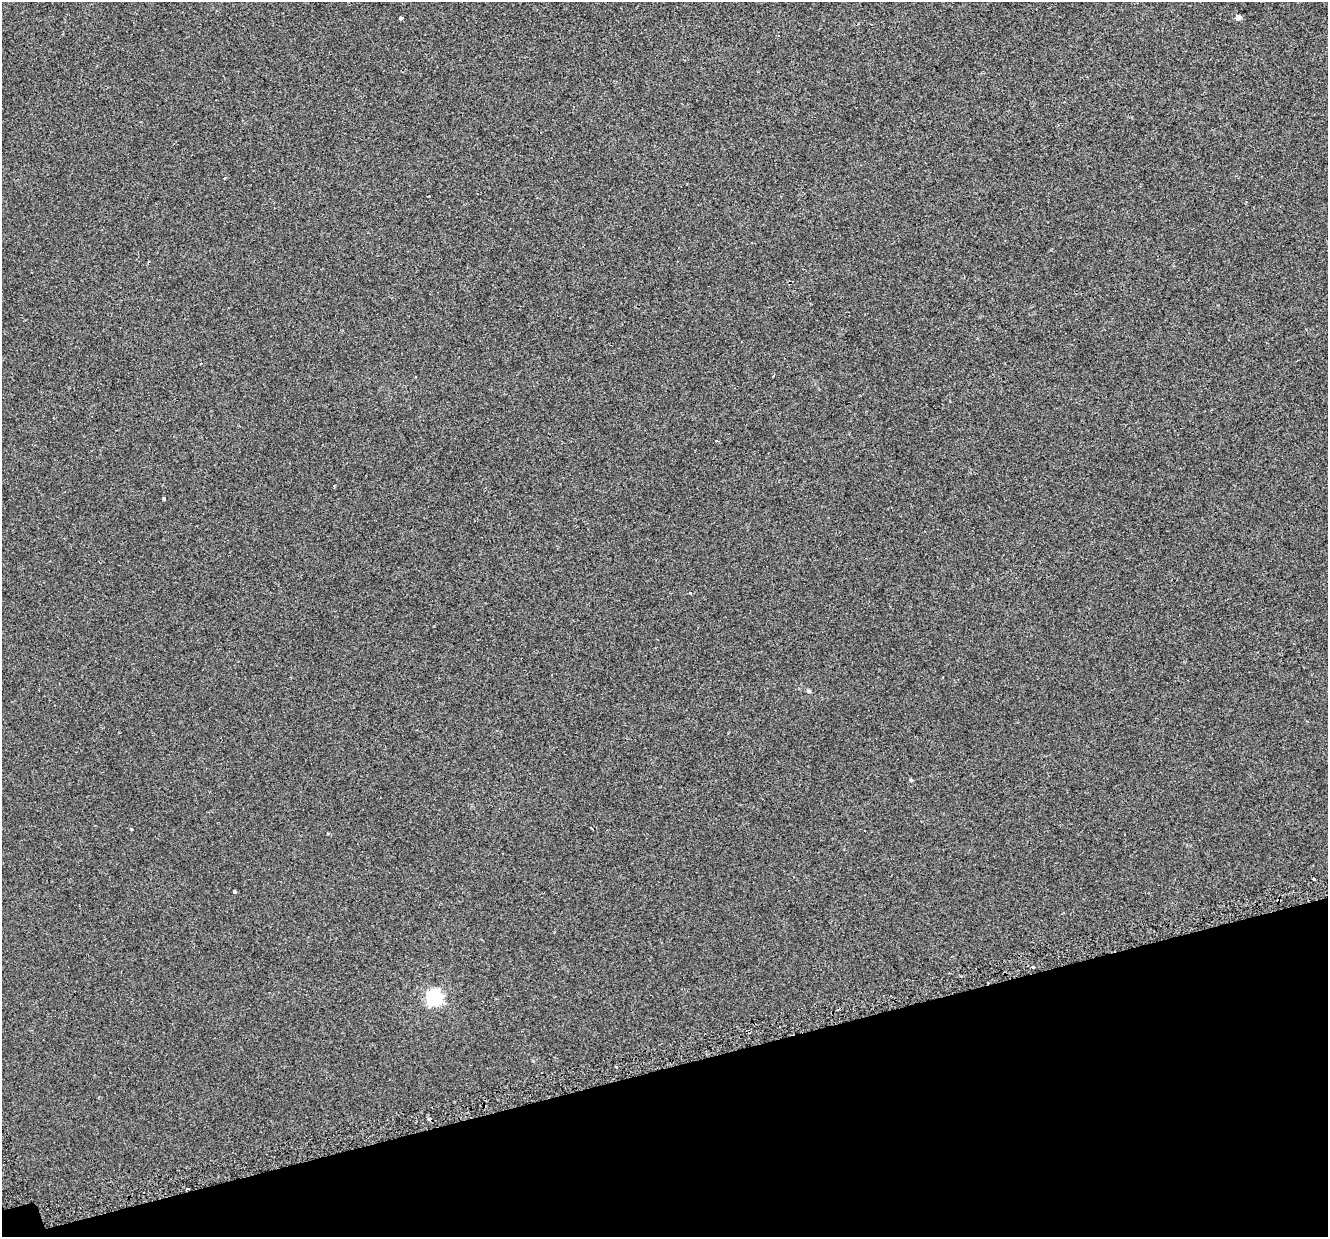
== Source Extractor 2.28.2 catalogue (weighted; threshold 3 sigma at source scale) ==
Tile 14 of 4 x 4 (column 2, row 4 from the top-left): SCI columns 1371-2696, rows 153-1387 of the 5395 x 5196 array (HDU 1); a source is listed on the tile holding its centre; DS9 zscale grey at full resolution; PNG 1330 x 1239 px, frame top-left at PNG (2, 2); no overlay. Shown black and unused: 14% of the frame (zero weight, under 2 of 3 exposures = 3% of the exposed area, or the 3 px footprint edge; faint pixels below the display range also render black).
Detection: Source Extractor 2.28.2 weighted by HDU 2 'WHT'; one run over the whole footprint, this tile lists its part. Background 0.00414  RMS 0.0062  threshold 0.028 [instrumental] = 3 sigma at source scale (4.5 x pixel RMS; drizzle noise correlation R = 1.50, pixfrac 1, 0.0396/0.0396 arcsec/px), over >= 5 px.
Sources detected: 15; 2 cosmic-ray / hot-pixel residue — not listed; the other 13 listed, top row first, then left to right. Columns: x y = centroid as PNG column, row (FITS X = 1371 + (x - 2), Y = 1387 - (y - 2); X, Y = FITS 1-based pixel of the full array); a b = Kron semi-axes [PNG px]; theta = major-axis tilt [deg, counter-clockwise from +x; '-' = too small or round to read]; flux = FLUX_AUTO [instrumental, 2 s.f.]
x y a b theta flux
1238 17 5 5 - 3.1
401 18 4 3 - 1.7
225 178 4 3 - 0.48
164 498 3 3 - 1.9
690 593 3 3 - 1.5
808 691 5 4 - 0.93
911 780 4 4 - 0.81
132 829 3 3 - 2.4
1314 879 3 3 - 2.3
234 892 4 3 - 3.2
1033 967 3 3 - 2.5
434 997 7 6 - 150
616 1067 3 2 - 0.83